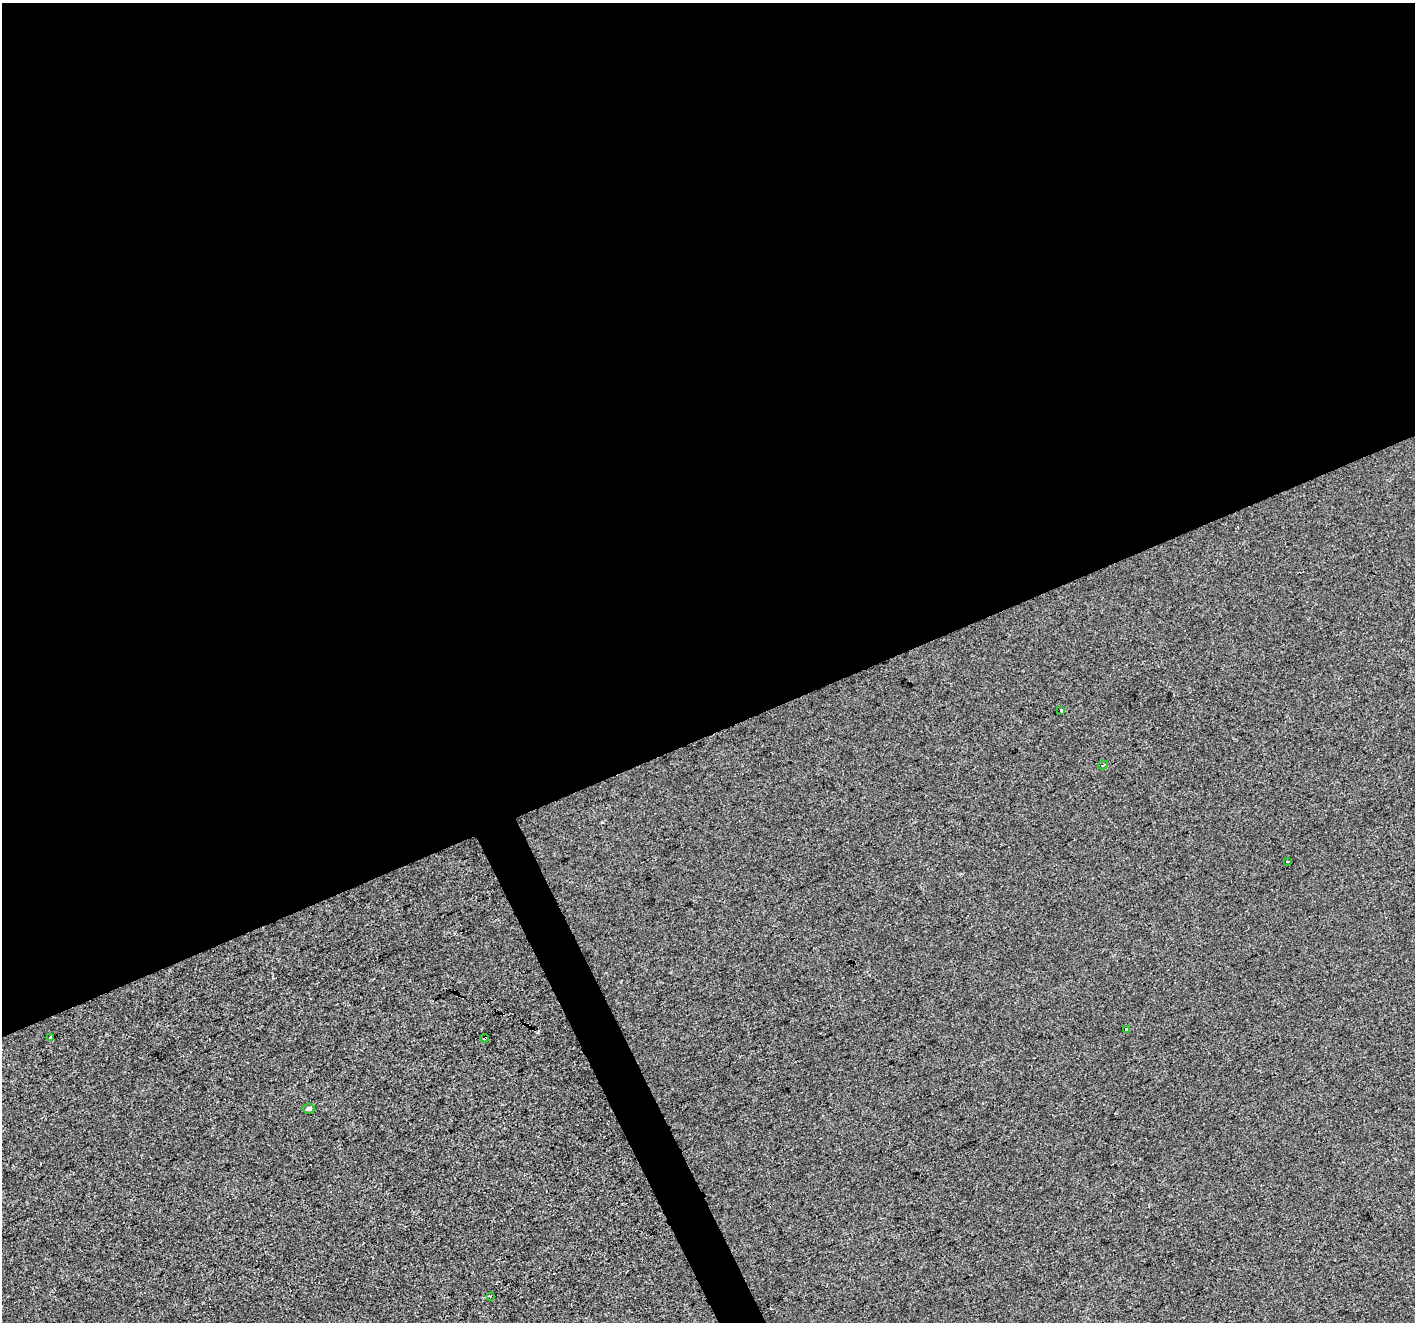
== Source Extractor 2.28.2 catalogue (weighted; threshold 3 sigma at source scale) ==
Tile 2 of 4 x 4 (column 2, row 1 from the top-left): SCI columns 1415-2827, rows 4107-5426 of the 5653 x 5515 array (HDU 1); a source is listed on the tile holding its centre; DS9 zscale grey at full resolution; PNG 1417 x 1324 px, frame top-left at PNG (2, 3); each listed source drawn as its Kron ellipse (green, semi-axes under 4 px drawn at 4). Shown black and unused: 57% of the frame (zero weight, under 2 of 3 exposures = <1% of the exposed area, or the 3 px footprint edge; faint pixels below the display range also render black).
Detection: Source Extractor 2.28.2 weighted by HDU 2 'WHT'; one run over the whole footprint, this tile lists its part. Background -2.72e-04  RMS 0.0056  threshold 0.025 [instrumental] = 3 sigma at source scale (4.5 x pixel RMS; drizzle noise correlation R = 1.50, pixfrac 1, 0.0396/0.0396 arcsec/px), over >= 5 px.
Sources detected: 9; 1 cosmic-ray / hot-pixel residue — neither listed nor drawn; the other 8 listed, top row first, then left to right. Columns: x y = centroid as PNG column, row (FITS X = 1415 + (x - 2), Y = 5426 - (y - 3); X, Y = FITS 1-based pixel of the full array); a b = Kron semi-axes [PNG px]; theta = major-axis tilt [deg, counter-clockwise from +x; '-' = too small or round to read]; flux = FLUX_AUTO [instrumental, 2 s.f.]
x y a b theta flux
1061 711 3 2 - 0.54
1103 765 5 3 - 0.65
1288 861 3 3 - 1.2
1126 1029 4 3 - 1.4
51 1037 3 3 - 0.98
485 1038 4 3 - 6.3
309 1108 6 5 - 1.7
490 1297 3 2 - 0.81
Overlapping masked pixels (flux is a lower limit): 1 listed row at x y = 485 1038